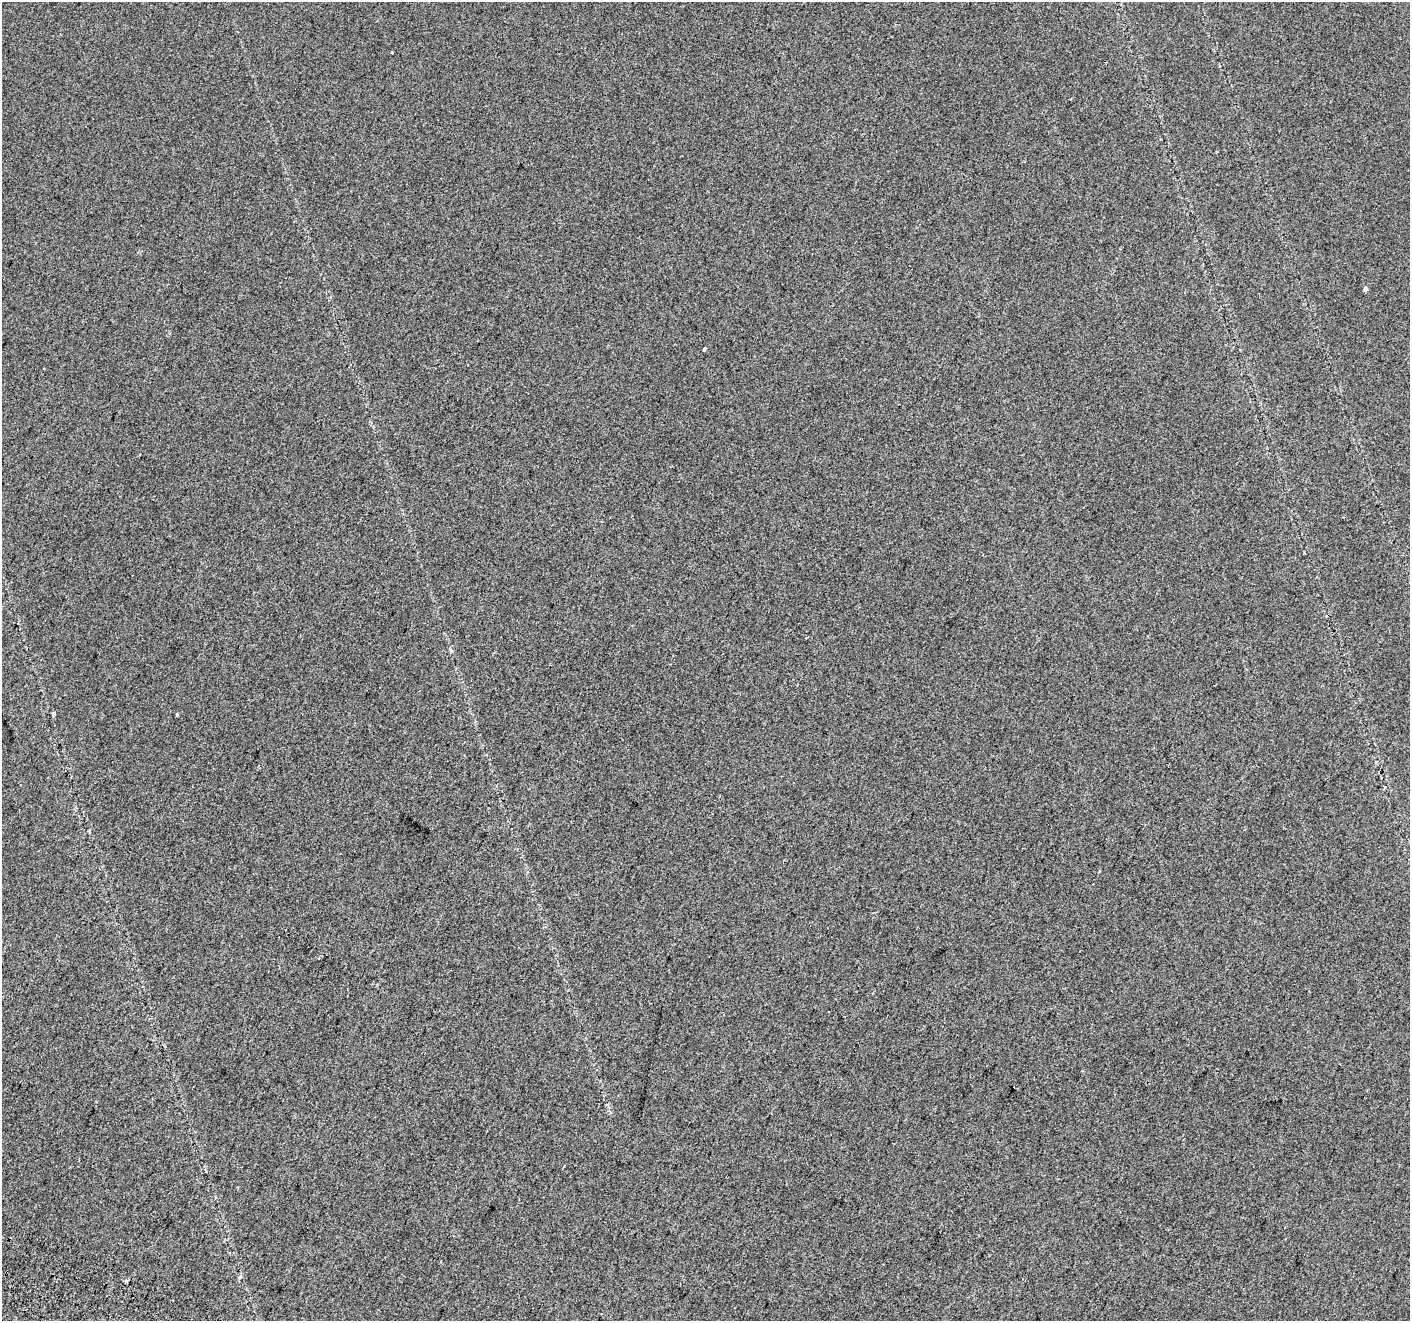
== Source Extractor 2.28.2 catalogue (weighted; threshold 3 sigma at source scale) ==
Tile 7 of 4 x 4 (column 3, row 2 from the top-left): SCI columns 2834-4241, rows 2885-4203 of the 5675 x 5835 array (HDU 1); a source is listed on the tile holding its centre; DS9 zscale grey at full resolution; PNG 1412 x 1323 px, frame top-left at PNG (2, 2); no overlay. Shown black and unused: <1% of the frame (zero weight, under 2 of 3 exposures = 2% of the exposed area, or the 3 px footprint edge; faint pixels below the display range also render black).
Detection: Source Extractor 2.28.2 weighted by HDU 2 'WHT'; one run over the whole footprint, this tile lists its part. Background 0.0289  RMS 0.012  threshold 0.0525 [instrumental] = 3 sigma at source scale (4.5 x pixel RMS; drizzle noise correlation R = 1.50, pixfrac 1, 0.0396/0.0396 arcsec/px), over >= 5 px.
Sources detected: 8; all 8 listed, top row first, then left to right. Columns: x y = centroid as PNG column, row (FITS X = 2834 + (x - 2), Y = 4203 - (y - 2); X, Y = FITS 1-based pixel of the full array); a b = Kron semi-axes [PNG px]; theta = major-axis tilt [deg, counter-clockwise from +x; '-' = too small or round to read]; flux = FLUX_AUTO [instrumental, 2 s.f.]
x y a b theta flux
392 53 3 2 - 2.1
1365 289 4 3 - 5.6
705 349 4 3 - 3.4
54 714 3 3 - 4.5
177 715 4 3 - 1.3
319 958 3 3 - 1.3
240 1277 5 5 - 2.2
126 1281 4 3 - 9.4